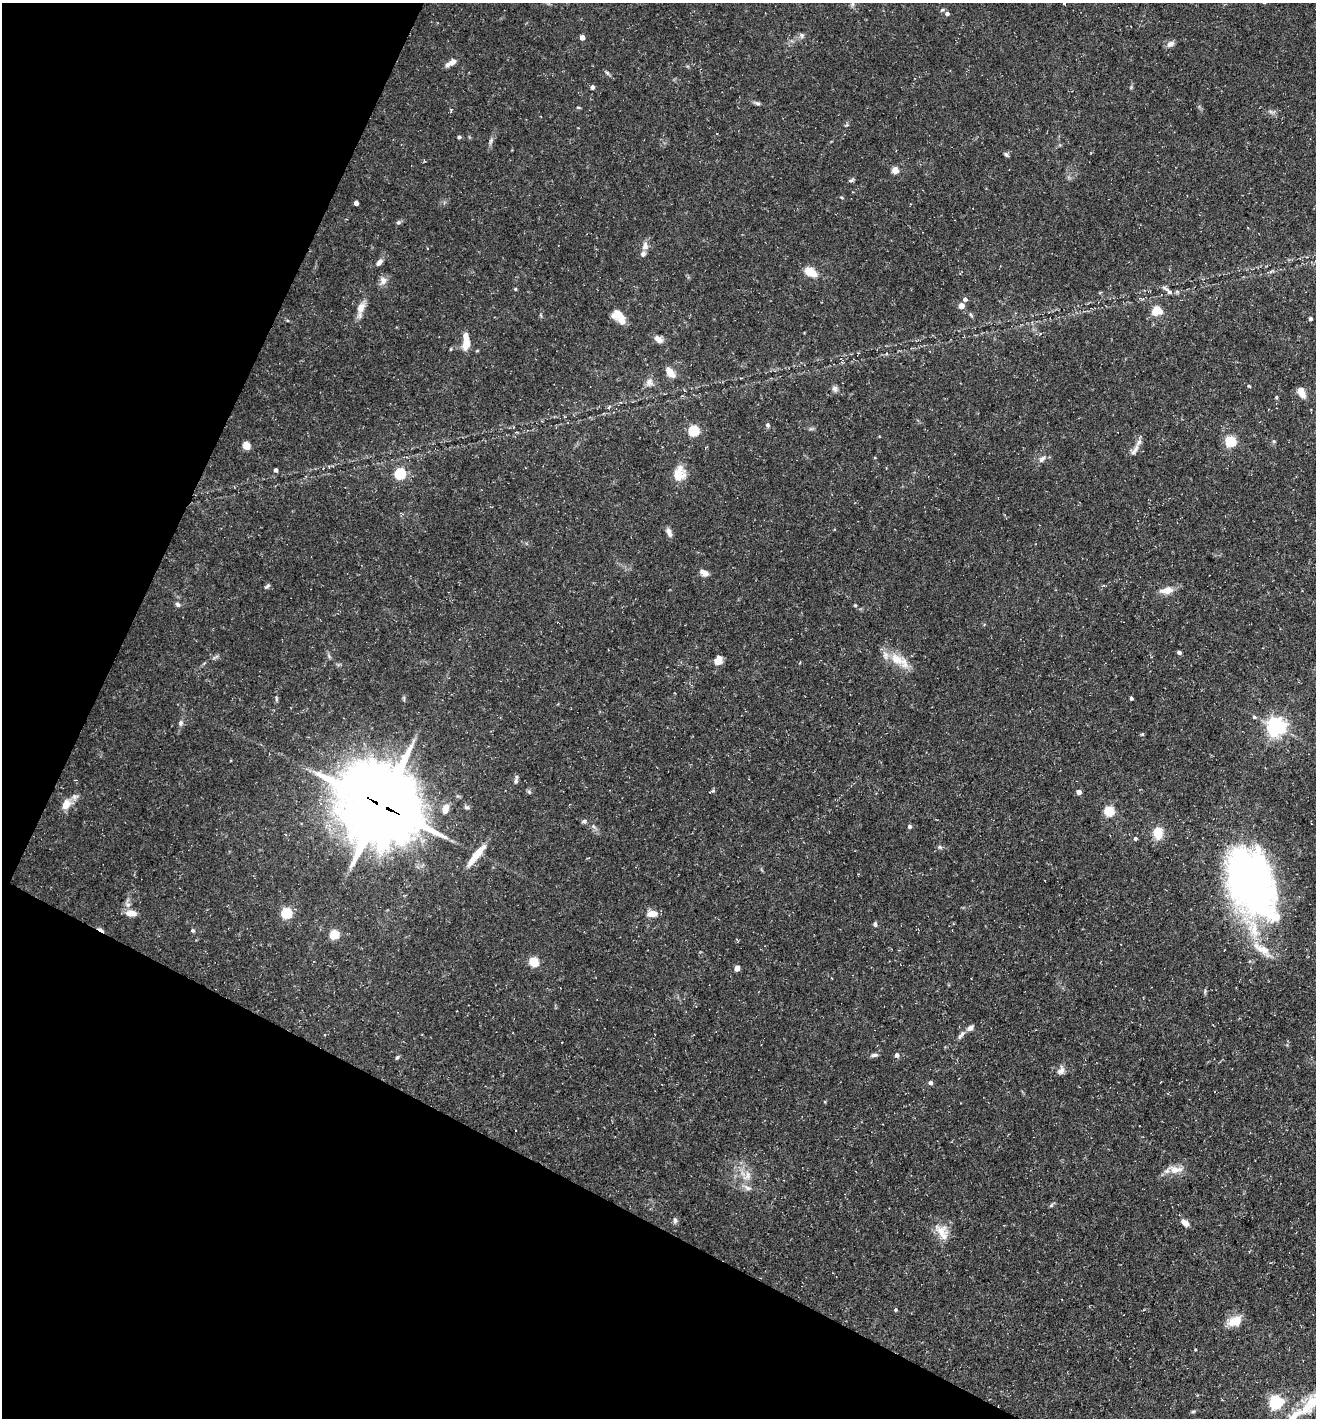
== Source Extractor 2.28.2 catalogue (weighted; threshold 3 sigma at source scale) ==
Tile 9 of 4 x 4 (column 1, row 3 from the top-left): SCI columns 141-1454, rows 1417-2832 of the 5674 x 5663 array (HDU 1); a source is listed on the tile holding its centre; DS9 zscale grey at full resolution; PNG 1318 x 1420 px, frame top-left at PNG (2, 3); no overlay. Shown black and unused: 25% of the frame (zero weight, under 3 of 5 exposures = <1% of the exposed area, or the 3 px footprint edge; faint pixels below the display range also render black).
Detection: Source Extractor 2.28.2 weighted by HDU 2 'WHT'; one run over the whole footprint, this tile lists its part. Background 0.0534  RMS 0.0049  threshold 0.0221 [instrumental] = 3 sigma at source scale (4.5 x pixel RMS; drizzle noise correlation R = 1.50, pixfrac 1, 0.05/0.05 arcsec/px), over >= 5 px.
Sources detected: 118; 1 inside a brighter object's white glare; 1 cosmic-ray / hot-pixel residue — not listed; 6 inside a brighter listed object's ellipse — not listed separately; the other 110 listed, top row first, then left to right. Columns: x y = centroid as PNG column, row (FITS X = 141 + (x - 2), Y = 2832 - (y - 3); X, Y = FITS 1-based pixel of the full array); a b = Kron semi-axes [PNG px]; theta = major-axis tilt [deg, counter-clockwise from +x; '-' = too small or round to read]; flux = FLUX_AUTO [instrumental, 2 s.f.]
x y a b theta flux
852 4 7 4 90 1.1
942 10 6 4 44 0.63
947 14 5 4 - 1.4
802 35 7 7 - 1.3
582 37 4 4 - 2.9
1170 44 10 7 27 2.2
452 62 12 7 43 2.7
607 73 6 5 - 0.91
592 87 4 4 - 1.7
1131 87 5 4 - 0.61
758 103 8 4 -19 1.1
578 108 6 3 -9 0.53
459 137 4 4 - 1
491 141 10 5 66 1.4
1006 154 7 5 -62 0.92
895 170 4 4 - 10
851 180 8 4 26 0.84
841 197 5 3 - 0.46
356 203 4 4 - 2.2
398 222 6 5 - 0.89
645 246 11 8 82 3
379 262 9 5 52 2
811 272 14 8 -27 8.5
383 281 11 9 -86 2.8
515 289 4 3 - 0.57
1167 290 19 4 -42 2
965 299 5 5 - 1.8
961 306 5 5 - 3.3
361 308 16 10 73 4.6
1157 310 9 7 27 9.8
971 315 7 4 -46 0.73
619 316 21 9 -61 6.7
1310 319 4 3 - 1.1
659 339 10 6 -35 3.6
466 343 15 8 79 6.7
670 372 13 7 -50 5.1
649 382 12 9 74 2.9
1249 386 4 4 - 0.57
835 389 9 7 -69 1.6
1301 393 12 7 -64 4.3
1276 397 4 4 - 0.58
609 407 5 3 - 0.5
768 425 6 5 - 0.91
694 431 5 5 - 41
1231 441 5 5 - 43
1273 441 6 4 -71 0.66
246 446 6 5 - 6
1135 450 19 6 57 3.1
1042 459 11 6 45 2.1
276 470 4 3 - 1.3
400 473 5 5 - 49
679 474 15 12 67 9.5
669 532 12 6 -72 2.2
704 573 12 6 -32 2.9
267 586 8 4 39 0.94
1167 590 16 8 10 5.5
178 604 7 5 -44 1.1
855 605 4 4 - 0.52
1179 652 4 4 - 1.4
718 660 10 9 - 4.1
899 660 32 12 -29 10
276 698 7 4 -89 0.76
1131 698 4 3 - 1.1
1254 717 5 5 - 0.8
181 723 8 6 81 1.4
1276 726 6 6 - 250
516 781 8 5 79 1.2
713 791 5 3 - 0.54
529 792 6 4 -47 0.8
1079 792 5 5 - 2.3
66 804 13 10 58 5.9
381 805 27 25 -36 4400
466 807 8 5 -14 1
445 809 12 7 76 4.5
1109 811 5 5 - 33
584 821 6 5 - 0.88
909 826 5 5 - 1.2
1158 833 14 10 -85 8.2
1135 838 5 4 - 0.88
940 847 6 4 -42 0.83
476 855 32 7 51 8.9
1251 883 71 40 -70 230
128 905 6 6 - 1.5
131 913 14 8 -4 4
287 913 5 5 - 44
652 914 11 6 1 5.5
875 924 6 5 - 1.1
193 930 5 4 - 0.67
334 934 5 5 - 27
534 962 5 5 - 28
737 968 4 4 - 4.4
970 1028 8 6 36 2.2
961 1035 13 5 52 1.8
874 1055 10 5 2 1.3
897 1055 5 5 - 1.8
397 1057 6 4 60 0.82
1061 1071 11 8 42 2.4
930 1083 5 4 - 1.6
1175 1169 18 9 -5 5.7
747 1176 17 9 51 4.6
748 1188 12 6 -27 2.2
1051 1205 6 5 - 0.83
675 1221 7 5 89 1.3
1185 1223 10 6 -35 3.6
942 1232 25 13 -58 7.6
896 1310 4 4 - 0.54
1235 1321 18 10 26 7.7
1276 1402 6 6 - 100
1310 1404 35 14 50 18
1193 1411 6 4 2 0.63
Overlapping masked pixels (flux is a lower limit): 1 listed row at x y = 381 805
Isophote crosses this tile's border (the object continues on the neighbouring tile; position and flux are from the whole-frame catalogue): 1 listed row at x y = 1310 1404